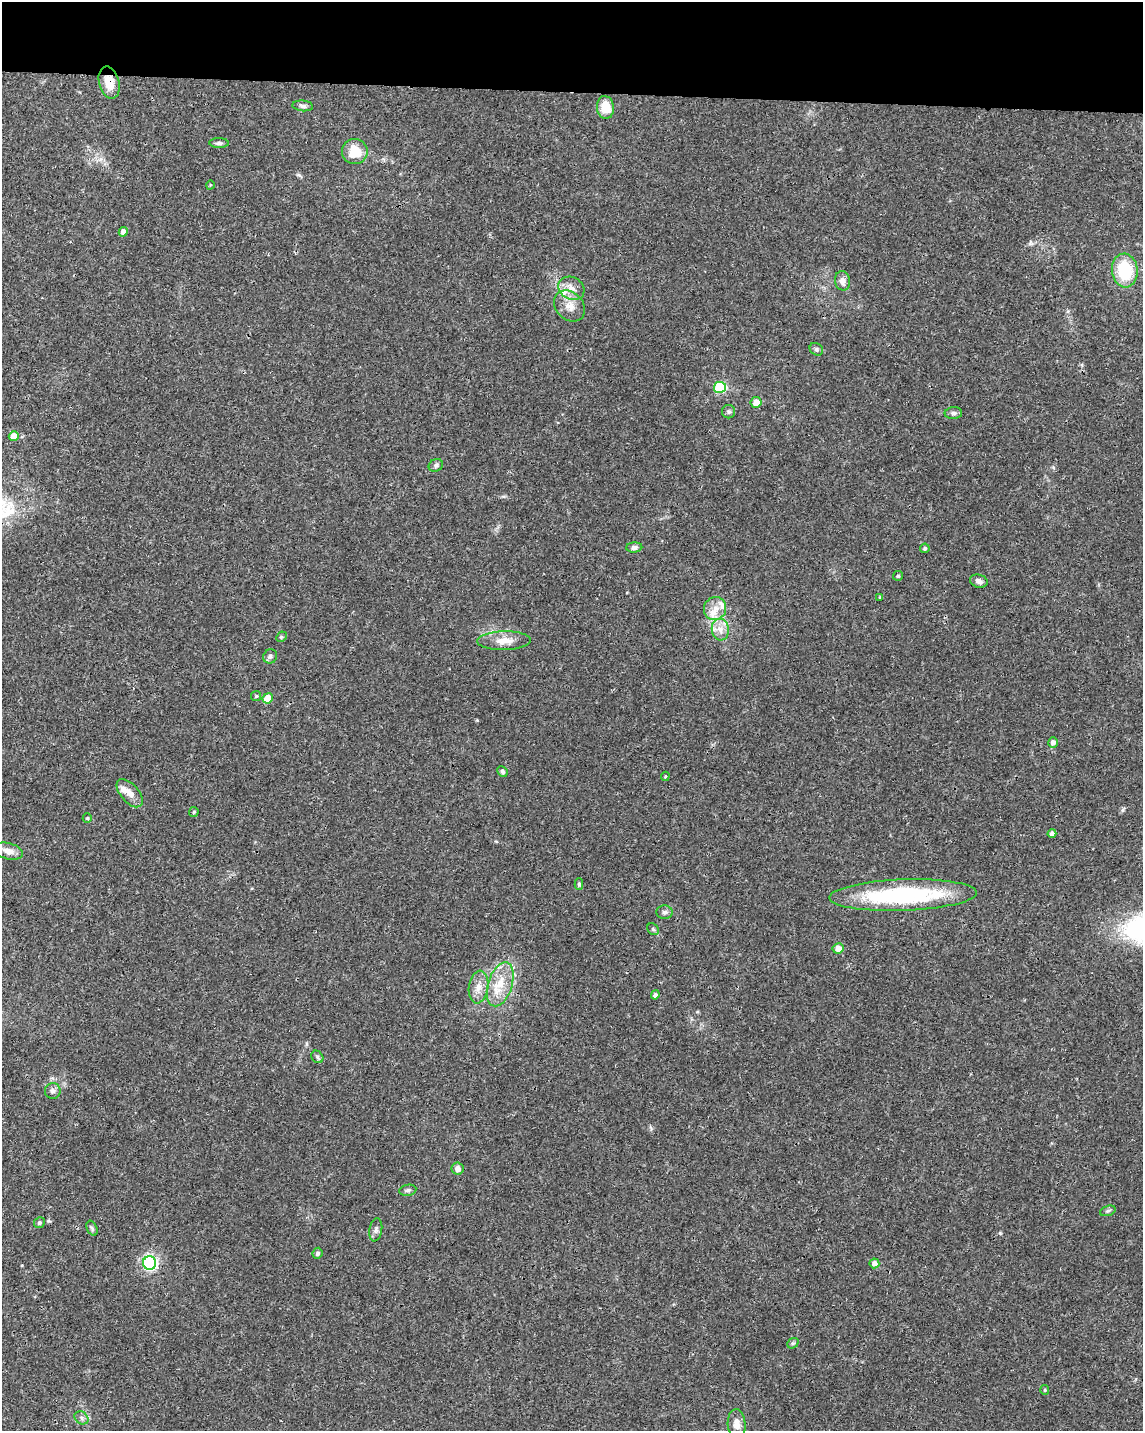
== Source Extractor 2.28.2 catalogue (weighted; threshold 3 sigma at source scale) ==
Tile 3 of 4 x 3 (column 3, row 1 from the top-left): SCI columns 2284-3424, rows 3090-4518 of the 4572 x 4802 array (HDU 1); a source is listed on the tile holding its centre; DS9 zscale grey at full resolution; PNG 1145 x 1433 px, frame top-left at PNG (2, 2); each listed source drawn as its Kron ellipse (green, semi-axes under 4 px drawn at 4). Shown black and unused: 6% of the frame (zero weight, under 3 of 4 exposures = <1% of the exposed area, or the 3 px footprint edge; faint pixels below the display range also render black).
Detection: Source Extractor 2.28.2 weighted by HDU 2 'WHT'; one run over the whole footprint, this tile lists its part. Background 0.0366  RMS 0.0033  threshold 0.015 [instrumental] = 3 sigma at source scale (4.5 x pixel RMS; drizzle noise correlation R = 1.50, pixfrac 1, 0.0396/0.0396 arcsec/px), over >= 5 px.
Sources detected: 64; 3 inside a brighter listed object's ellipse — not listed separately; the other 61 listed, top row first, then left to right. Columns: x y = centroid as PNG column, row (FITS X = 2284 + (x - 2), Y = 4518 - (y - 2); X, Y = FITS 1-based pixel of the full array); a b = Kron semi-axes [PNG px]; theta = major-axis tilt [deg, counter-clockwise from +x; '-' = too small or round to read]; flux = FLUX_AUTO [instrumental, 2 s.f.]
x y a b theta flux
109 83 16 10 -76 5.1
303 106 10 5 -5 1.1
605 107 11 8 -84 6.4
219 143 10 5 -1 0.84
355 151 13 12 - 7.1
210 185 5 3 - 0.28
123 232 4 4 - 2
1125 270 17 13 -84 16
842 281 9 7 -80 2.1
571 288 14 11 -28 3.2
570 306 17 13 -45 4.2
816 349 7 6 - 0.69
720 387 6 5 - 26
756 402 5 5 - 3.3
729 412 6 6 - 0.74
953 413 9 6 3 0.94
14 436 5 5 - 5.6
436 465 7 6 - 0.84
634 547 8 5 2 1.3
925 548 5 4 - 0.57
898 576 5 4 - 0.57
979 581 9 6 -15 1.4
880 597 4 3 - 0.44
715 608 12 11 - 3.6
720 629 11 8 -83 2.6
281 637 6 4 44 0.42
504 641 27 9 2 4.4
270 656 7 6 - 0.87
256 696 5 5 - 0.45
268 698 5 5 - 6.4
1053 742 5 5 - 1.4
502 772 5 5 - 0.77
665 776 5 4 - 0.42
130 793 17 9 -49 2.9
194 812 5 4 - 0.57
87 818 5 5 - 0.37
1052 833 4 4 - 1.2
9 851 14 8 -14 3
579 884 6 4 90 0.64
903 895 74 15 2 45
665 912 8 6 3 0.98
653 929 6 5 - 0.52
838 948 5 5 - 2.6
500 984 23 12 72 7.4
479 987 16 9 82 3.3
655 995 5 4 - 0.95
317 1057 7 5 -47 0.56
53 1091 8 8 - 1.1
457 1169 6 6 - 2
408 1190 8 5 11 0.8
1108 1211 8 5 19 0.6
39 1223 5 5 - 0.64
92 1228 8 5 -66 0.62
376 1230 11 6 81 1.1
317 1253 5 5 - 1
150 1263 6 6 - 52
874 1263 5 5 - 1.8
793 1343 6 4 41 0.55
1045 1390 5 4 - 0.38
81 1418 7 6 - 0.99
737 1424 15 9 -86 2.5
Overlapping masked pixels (flux is a lower limit): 1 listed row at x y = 109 83